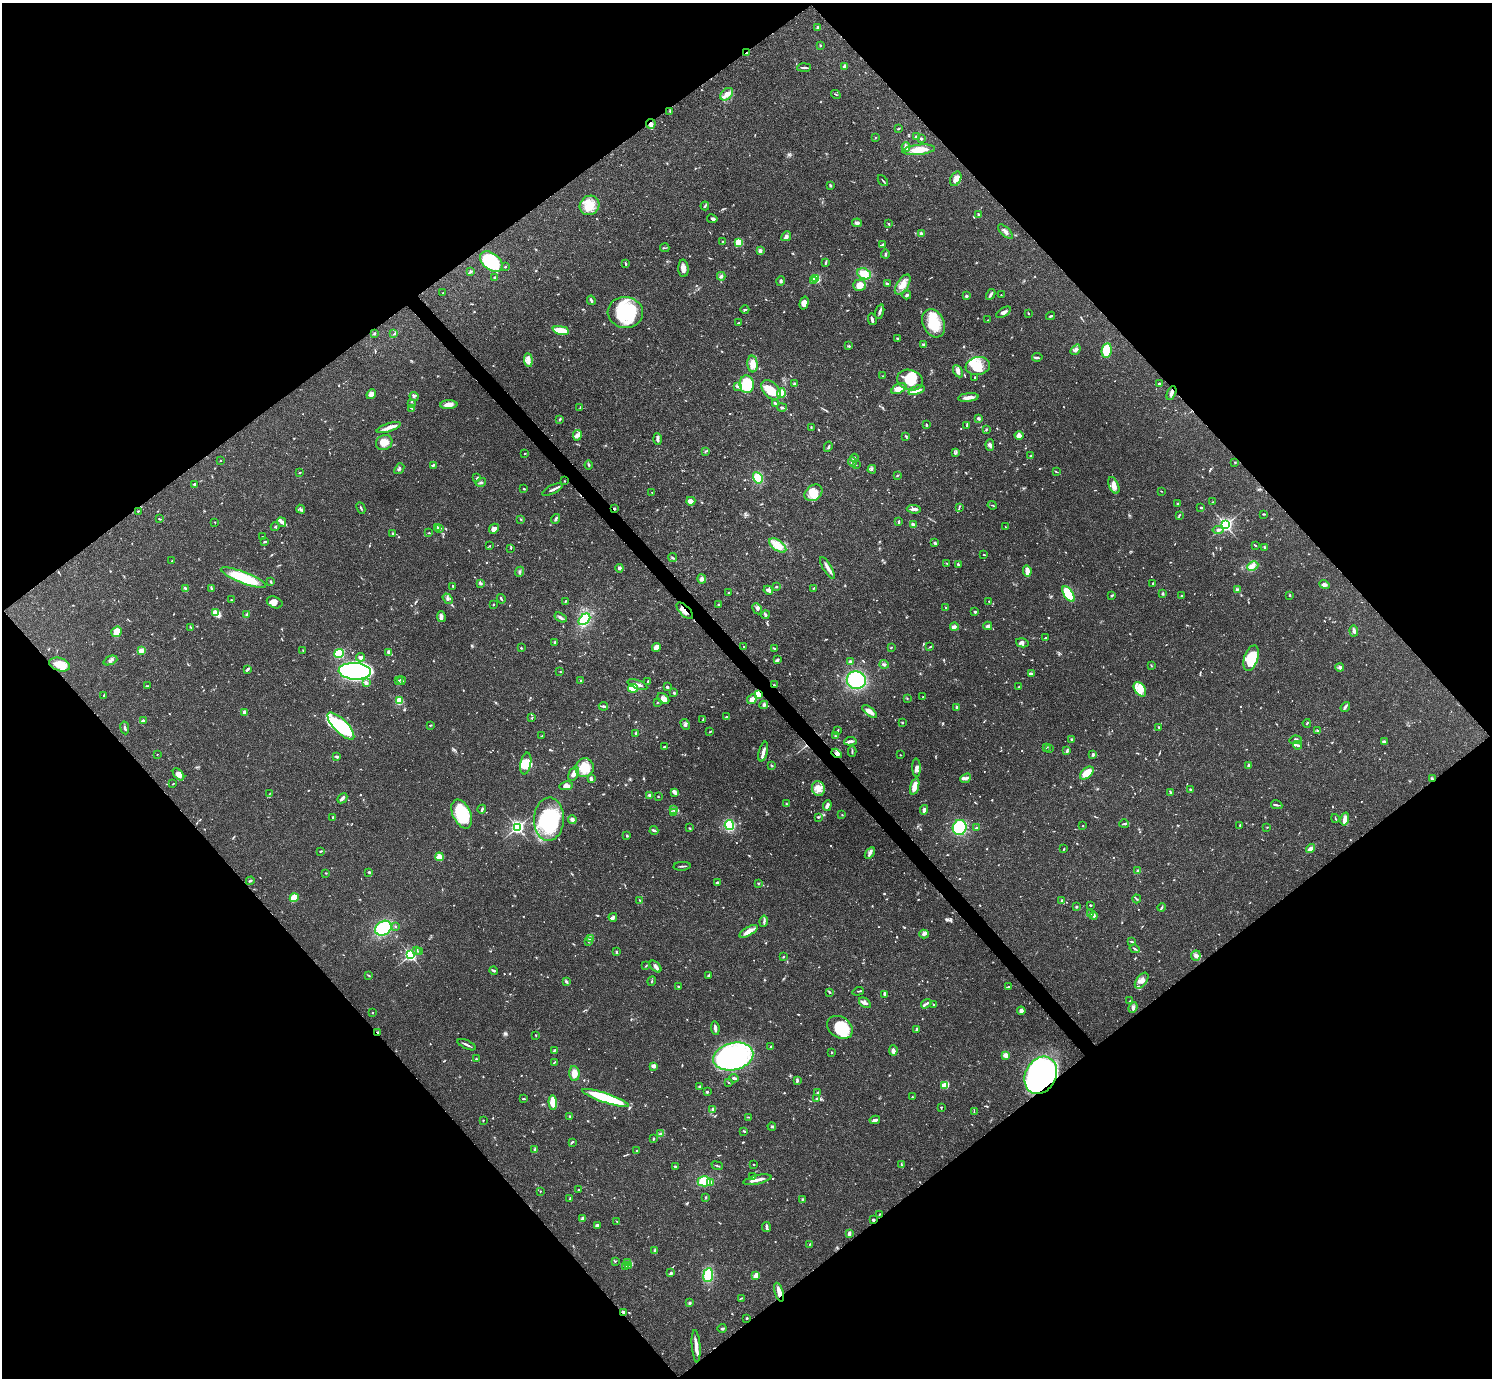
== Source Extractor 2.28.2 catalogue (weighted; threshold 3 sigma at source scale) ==
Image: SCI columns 1-5958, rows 159-5659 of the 5961 x 5958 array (HDU 1 of 3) = the unmasked area's bounding box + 8 px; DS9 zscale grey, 4 x 4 block average (1 PNG px = mean of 4 x 4 image px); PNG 1494 x 1380 px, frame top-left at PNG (2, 3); each listed source drawn as its Kron ellipse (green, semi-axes under 4 px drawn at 4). Shown black and unused: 50% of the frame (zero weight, under 3 of 4 exposures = <1% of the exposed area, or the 3 px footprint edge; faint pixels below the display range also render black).
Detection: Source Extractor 2.28.2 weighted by HDU 2 'WHT'. Background 0.0407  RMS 0.0027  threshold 0.0119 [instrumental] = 3 sigma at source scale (4.5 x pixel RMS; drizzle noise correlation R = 1.50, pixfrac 1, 0.05/0.05 arcsec/px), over >= 5 px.
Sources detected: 1086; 11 too faint to see at this stretch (4 x 4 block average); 4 inside a brighter object's white glare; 4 cosmic-ray / hot-pixel residue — neither listed nor drawn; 29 coinciding with a brighter row at this scale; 80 inside a brighter listed object's ellipse — not listed separately; of the other 958, all 500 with FLUX_AUTO >= 1.02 (the completeness limit of this list) listed and drawn (458 fainter detections not listed), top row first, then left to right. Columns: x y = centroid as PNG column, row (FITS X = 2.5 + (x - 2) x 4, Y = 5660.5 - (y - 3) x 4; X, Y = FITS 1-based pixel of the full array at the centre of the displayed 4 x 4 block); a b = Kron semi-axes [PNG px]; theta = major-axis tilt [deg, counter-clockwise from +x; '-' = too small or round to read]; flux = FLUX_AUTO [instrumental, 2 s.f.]
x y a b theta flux
818 27 3 2 - 5.2
820 45 3 2 - 1.3
746 53 2 2 - 1.8
844 66 3 2 - 3.6
804 68 7 2 2 2.6
727 94 7 5 46 9.7
836 94 5 2 - 1.8
670 111 2 2 - 1.1
651 124 5 5 - 6.6
898 129 3 2 - 1.1
875 137 2 2 - 1.2
916 137 2 2 - 5.9
921 138 3 2 - 1.8
906 147 4 3 - 7
919 150 16 5 6 29
956 179 7 5 62 11
883 181 6 2 -49 1.7
830 185 4 2 - 1.8
589 205 10 9 - 27
705 206 4 2 - 2.8
979 215 3 2 - 2.5
712 219 5 3 - 3
857 223 5 3 - 4.2
888 224 3 2 - 2.3
1005 232 9 3 -44 5.8
921 234 4 3 - 6.2
786 236 5 4 - 4.2
723 242 2 2 - 4.6
738 242 2 2 - 62
883 245 3 2 - 4.3
665 248 5 2 - 1.2
760 251 3 3 - 4.9
885 254 4 2 - 2.1
491 262 13 8 -37 93
826 262 2 2 - 1.2
626 264 4 2 - 1.7
505 267 3 2 - 1.4
683 268 9 5 -88 7.9
471 271 3 2 - 1.8
864 274 7 5 -24 23
721 276 4 3 - 3.1
495 278 2 2 - 13
816 279 2 2 - 150
813 280 2 2 - 14
781 281 5 3 - 2.5
887 283 3 2 - 2
859 285 6 5 - 18
903 285 11 5 56 15
443 293 2 2 - 1.2
991 294 6 2 61 4.8
907 295 4 2 - 3.7
1001 295 2 2 - 1.3
966 296 2 2 - 14
591 300 5 2 - 3.8
804 303 6 4 74 12
745 309 4 2 - 2.1
625 312 18 15 -4 120
880 312 8 2 74 4.4
1004 312 8 3 32 4.8
1028 313 2 2 - 1.9
1051 316 4 2 - 2.3
872 319 6 3 -76 4.9
987 320 2 2 - 2.1
739 323 3 2 - 1.2
933 323 15 10 -64 50
561 330 8 2 -10 54
374 333 2 2 - 8.8
394 334 4 2 - 1.8
897 338 2 2 - 2
924 344 4 2 - 4.4
849 346 4 2 - 1.8
1076 350 6 3 52 4.5
1107 350 7 5 83 54
1037 357 5 2 - 2.5
528 360 7 3 -84 6.3
753 364 8 5 -85 15
978 366 12 9 9 25
958 371 6 4 -62 5.8
883 376 2 2 - 1.1
975 378 3 2 - 1.8
910 380 13 10 -15 43
1159 383 3 2 - 2.4
747 384 9 7 -82 67
794 384 3 2 - 2.3
737 387 2 2 - 1.3
899 389 8 4 26 12
771 390 11 7 -47 35
916 390 8 4 20 10
781 393 5 4 - 22
1171 393 7 3 66 5.9
371 394 5 4 - 5.7
414 397 4 3 - 3.2
968 398 10 2 6 15
775 403 3 2 - 2.2
412 404 3 2 - 1.1
449 405 9 4 2 14
412 408 2 2 - 2.3
580 408 3 2 - 1.1
782 408 5 2 - 4.3
979 418 3 2 - 4.2
560 419 3 2 - 1.3
926 425 3 2 - 2.9
967 425 3 2 - 1.4
811 427 4 2 - 2.1
389 428 12 3 18 10
986 430 3 2 - 1.4
577 435 5 4 - 4.9
906 436 4 2 - 1.7
1019 436 4 4 - 8
657 439 6 3 -87 5.4
384 442 8 7 - 15
990 445 6 3 -89 4.5
828 447 5 2 - 3
705 451 4 2 - 1.7
956 453 2 2 - 1.1
524 454 2 2 - 1.3
1031 456 3 2 - 1.6
854 458 4 3 - 3
221 460 2 2 - 1
852 462 5 3 - 3.5
1235 462 2 2 - 1.2
433 465 3 2 - 2.8
589 465 4 2 - 1.8
856 465 2 2 - 1
399 469 6 3 51 3.6
872 469 4 2 - 2
1056 472 3 2 - 1.1
300 473 3 2 - 1.1
897 476 4 2 - 1.2
477 478 3 2 - 2
758 478 6 4 -59 31
564 481 2 2 - 1.1
481 482 5 3 - 3.1
195 484 3 2 - 4
1114 485 9 5 -66 11
524 489 2 2 - 1.9
552 490 11 2 25 5.4
1161 491 2 2 - 1.1
652 492 2 2 - 1
813 493 9 7 36 22
691 501 4 4 - 6.9
1213 502 3 2 - 1.2
1178 504 2 2 - 2.9
992 505 4 2 - 1.6
959 507 4 2 - 1.4
361 508 6 2 -64 2.1
614 508 2 2 - 2.3
1201 508 3 2 - 1.7
301 509 5 2 - 3.3
914 509 7 3 -5 5.7
138 511 3 2 - 1.1
1263 514 2 2 - 1.8
1179 515 4 2 - 1.6
159 519 3 2 - 1.3
521 519 3 2 - 1.4
556 519 5 3 - 3.5
215 522 2 2 - 1.4
282 522 5 4 - 4.4
899 522 3 2 - 2.1
914 525 4 2 - 7.4
1225 525 2 2 - 410
275 527 4 2 - 1.3
1005 527 3 2 - 1.1
438 528 3 2 - 1.9
440 528 3 2 - 1.6
494 529 5 4 - 7.6
1218 530 5 2 - 4.7
393 533 2 2 - 1.4
429 533 3 2 - 1.1
262 537 2 2 - 1.2
264 542 3 2 - 1.2
935 543 3 2 - 2.9
778 545 10 5 -36 26
1255 545 3 2 - 1.4
490 546 2 2 - 1.9
1264 547 3 3 - 1.9
511 548 3 2 - 1.1
984 555 2 2 - 1.2
672 557 4 2 - 1.9
172 561 2 2 - 4.1
947 563 2 2 - 1.2
958 564 3 2 - 1.5
1253 566 6 4 26 6.4
619 568 4 3 - 4.7
827 568 12 3 -59 8.5
1027 571 5 2 - 17
520 572 5 3 - 2.7
243 578 24 6 -21 78
702 579 4 4 - 5.2
270 581 3 2 - 2.5
480 583 4 3 - 2.7
1153 584 3 2 - 1.3
1324 584 5 4 - 4.4
453 586 2 2 - 2.7
776 587 2 2 - 2.1
185 588 3 2 - 1.8
212 589 4 2 - 2.1
813 589 2 2 - 1.1
1237 589 3 2 - 1.3
768 590 5 4 - 4.3
729 593 2 2 - 1.3
1068 594 9 4 -57 90
1163 594 3 3 - 1.8
1112 595 3 2 - 2.1
1290 595 4 2 - 1.3
1182 596 3 2 - 1.7
447 599 6 3 -54 3.6
501 599 5 2 - 2.6
231 600 2 2 - 1.1
565 601 3 2 - 1.3
989 601 2 2 - 1.3
275 602 8 5 -23 8.8
493 605 3 2 - 1.3
719 605 2 2 - 3.2
946 607 2 2 - 1.5
757 609 6 3 -63 3.9
685 611 10 5 -44 13
215 612 4 3 - 15
975 612 3 3 - 2.1
247 615 4 3 - 2.5
766 615 4 3 - 2.5
441 616 5 2 - 5.6
561 618 6 2 -33 4.1
584 619 7 4 45 54
988 626 4 2 - 7.9
191 627 2 2 - 1
954 627 4 3 - 5.5
1354 631 6 3 -86 4.2
117 632 6 5 - 18
1046 638 2 2 - 1.5
554 643 4 2 - 1.6
1022 643 6 4 -14 5.9
656 647 4 4 - 11
744 647 2 2 - 2.2
891 647 3 2 - 1.1
930 647 3 2 - 1.1
521 648 2 2 - 1.8
775 649 4 2 - 1.8
141 650 2 2 - 55
303 651 3 2 - 1.2
389 652 3 2 - 5.8
339 653 5 4 - 80
361 657 4 2 - 5.8
1251 658 13 7 71 58
110 660 7 2 23 3.7
777 660 4 2 - 4.8
850 662 3 2 - 4.2
60 664 11 6 -17 28
884 664 4 3 - 3
1151 666 2 2 - 1.1
1340 667 4 3 - 4.2
248 669 4 2 - 3.5
355 671 16 8 -4 600
560 672 3 2 - 1.1
1032 673 3 2 - 2.2
398 680 2 2 - 1
401 680 4 2 - 2.9
581 680 2 2 - 1.2
856 680 9 9 - 110
648 681 2 2 - 1.4
366 683 4 3 - 5.2
637 684 10 3 -19 7
774 685 3 2 - 1.4
147 686 3 2 - 1.3
667 687 2 2 - 4.3
1018 687 4 2 - 1.5
633 688 5 3 - 37
1140 689 8 5 -56 13
674 693 3 2 - 2.1
759 694 4 3 - 57
103 696 4 2 - 1.5
923 696 2 2 - 1.6
907 698 2 2 - 1.1
663 699 7 4 -41 9
752 699 5 4 - 9.4
399 701 4 3 - 35
657 703 3 2 - 1.2
764 705 4 3 - 4.2
603 706 4 3 - 3.2
957 707 3 2 - 2.5
1345 707 5 2 - 4.8
870 712 9 3 -38 15
245 713 4 2 - 9.5
727 717 3 2 - 1.7
532 718 2 2 - 1.1
703 719 3 2 - 1.4
143 721 3 2 - 3.8
902 723 2 2 - 1.9
1307 723 4 2 - 1.3
685 724 6 4 -61 4
430 725 3 2 - 1.7
341 726 18 6 -45 72
1159 727 2 2 - 1.4
125 728 6 2 -81 2.9
1318 730 3 2 - 2
837 731 3 2 - 1.7
710 732 4 2 - 1.5
636 733 3 3 - 1.8
542 736 3 2 - 1.3
835 736 3 2 - 1.6
1071 739 2 2 - 1.6
1295 740 6 3 6 3.8
850 741 6 3 7 5.6
1384 742 3 2 - 3.9
1298 745 4 2 - 2.8
665 747 4 2 - 2.5
1046 747 2 2 - 1.2
1049 748 3 2 - 1.5
852 751 5 2 - 2
1067 751 4 3 - 2.1
763 752 10 2 76 8.6
837 753 5 4 - 8.2
157 754 2 2 - 1.1
1093 754 3 2 - 3.1
900 755 2 2 - 1.2
337 757 3 2 - 3.4
526 763 11 5 80 20
772 765 2 2 - 1.2
1248 765 3 2 - 2.1
585 768 9 9 - 34
916 768 9 3 -87 6.8
1087 773 8 5 41 30
178 774 7 4 -48 11
574 774 8 4 66 9.2
966 778 6 3 40 5.6
591 779 3 2 - 6.1
1432 779 3 3 - 2.4
173 784 3 2 - 1.1
566 786 7 4 11 6.6
915 786 9 3 74 18
818 788 7 6 - 14
1190 789 2 2 - 2.1
674 792 4 4 - 3.8
270 793 3 2 - 1.1
1171 793 3 2 - 1.8
650 795 4 2 - 4
658 797 2 2 - 1.8
342 798 6 2 44 4.7
787 804 3 2 - 1
827 805 5 3 - 6.2
1277 805 6 2 -12 2.6
482 809 4 2 - 2.7
674 810 4 2 - 3.5
924 810 5 2 - 5.2
674 813 3 2 - 1.4
462 814 15 9 -65 71
842 815 2 2 - 1.2
818 817 3 2 - 2.1
333 818 3 2 - 1.5
1335 818 4 2 - 1.2
549 819 22 15 88 130
1345 819 7 3 75 15
572 820 4 3 - 5.2
1124 824 5 2 - 2.1
729 825 5 4 - 60
1240 825 3 2 - 1.4
1083 826 2 2 - 1
517 827 3 2 - 320
1267 827 2 2 - 1.1
690 828 3 2 - 1.3
960 828 8 7 - 78
977 828 3 2 - 3.9
654 830 4 2 - 3.2
627 836 2 2 - 2
1064 849 3 2 - 1.2
1310 849 5 3 - 6.9
321 851 3 2 - 1.7
870 853 6 3 56 4.7
439 857 4 4 - 13
682 866 8 2 5 2.8
1138 871 3 3 - 2.9
369 872 3 2 - 2.1
326 873 2 2 - 1.2
250 881 4 2 - 1.7
717 882 3 3 - 2.2
758 883 2 2 - 3.8
294 898 4 3 - 35
1137 899 4 2 - 1.9
640 900 2 2 - 1.3
1062 900 2 2 - 1.4
1090 905 2 2 - 2.6
1076 907 2 2 - 2.9
1161 907 4 2 - 1.8
1090 914 3 3 - 4.8
1094 916 4 3 - 4.4
613 917 4 3 - 3.6
764 921 5 2 - 2.8
395 926 2 2 - 1.5
383 928 9 7 35 110
748 931 10 4 30 12
924 934 5 3 - 4
590 939 3 3 - 2.8
588 941 2 2 - 1.2
1132 942 4 2 - 1.8
1135 949 5 2 - 1.9
417 950 3 2 - 1.9
419 951 4 2 - 1.3
616 952 3 2 - 1.9
410 955 3 2 - 280
1196 955 5 4 - 5.5
783 957 2 2 - 1.2
646 966 3 2 - 1.3
655 966 7 3 -45 5.5
494 970 4 2 - 2.2
369 975 4 2 - 1.3
708 976 2 2 - 2.2
652 981 5 2 - 1.4
1142 981 9 5 54 10
566 982 4 2 - 3.4
679 986 3 2 - 1.2
1008 987 3 2 - 1.8
858 991 6 2 20 1.9
829 992 3 2 - 2.3
885 994 3 2 - 5.2
1130 1001 2 2 - 1.2
865 1003 7 3 -36 5.3
926 1004 5 2 - 3.5
933 1004 2 2 - 2.2
1133 1007 5 4 - 4.8
1021 1011 4 3 - 6.3
373 1013 2 2 - 2.3
840 1027 14 10 -33 73
715 1028 7 2 -84 6.2
916 1029 3 2 - 2.2
377 1032 2 2 - 1.8
536 1035 3 2 - 1
467 1045 10 2 -24 4.2
771 1046 2 2 - 1
555 1050 4 2 - 2.4
893 1050 5 3 - 7.2
832 1052 2 2 - 1.1
1005 1055 2 2 - 51
733 1056 20 13 13 300
476 1059 2 2 - 1.5
554 1062 4 2 - 1.6
654 1066 3 3 - 7.7
574 1073 7 5 -87 14
1041 1075 19 15 61 510
734 1078 4 2 - 3.1
797 1081 4 3 - 2.5
728 1082 3 2 - 1.1
945 1085 4 2 - 27
700 1086 2 2 - 2.1
707 1092 2 2 - 8.5
817 1092 4 2 - 1.6
912 1097 2 2 - 1.2
605 1098 24 4 -19 110
523 1099 3 2 - 2.3
817 1099 3 2 - 4.2
553 1102 7 3 -86 28
941 1107 2 2 - 1.7
713 1109 4 3 - 4.9
974 1112 3 2 - 1.2
570 1116 3 2 - 2.4
748 1117 3 2 - 1
483 1120 2 2 - 1.4
875 1120 5 3 - 4.5
772 1127 4 2 - 2.1
744 1131 3 2 - 2.3
661 1134 3 3 - 2.5
653 1139 3 2 - 1.8
572 1142 4 2 - 1.9
534 1149 3 2 - 1.3
636 1151 3 2 - 1.2
754 1165 2 2 - 1.2
901 1165 3 2 - 1.2
675 1166 3 2 - 2.1
717 1166 6 2 -21 1.8
752 1177 3 2 - 1.1
757 1180 14 2 13 11
704 1181 6 5 - 38
711 1182 3 2 - 2.1
578 1189 2 2 - 1.1
540 1191 2 2 - 2.2
705 1197 3 2 - 1.1
570 1198 2 2 - 1.5
802 1199 3 2 - 1.5
879 1214 2 2 - 1.2
583 1219 4 3 - 6.8
873 1220 2 2 - 3.7
617 1222 3 2 - 1.1
597 1225 3 2 - 6.7
766 1227 5 2 - 4.8
849 1233 4 2 - 4.7
810 1244 2 2 - 1.1
655 1251 3 3 - 3.1
615 1261 2 2 - 1.1
628 1263 3 2 - 1.9
628 1265 3 2 - 1.3
626 1266 2 2 - 1.7
671 1273 3 3 - 2
708 1275 7 5 83 44
756 1275 4 3 - 11
779 1292 10 3 -73 14
741 1298 4 2 - 1.1
689 1303 3 2 - 2.3
624 1313 3 3 - 3.7
747 1318 2 2 - 6
722 1328 4 2 - 2
696 1346 16 3 -86 14
Overlapping masked pixels (flux is a lower limit): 15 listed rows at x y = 746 53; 651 124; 1171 393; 614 508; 685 611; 60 664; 774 685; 759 694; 837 753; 1432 779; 377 1032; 1041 1075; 873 1220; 779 1292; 624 1313
Diffuse or blended objects may show on this block-average render without a row.